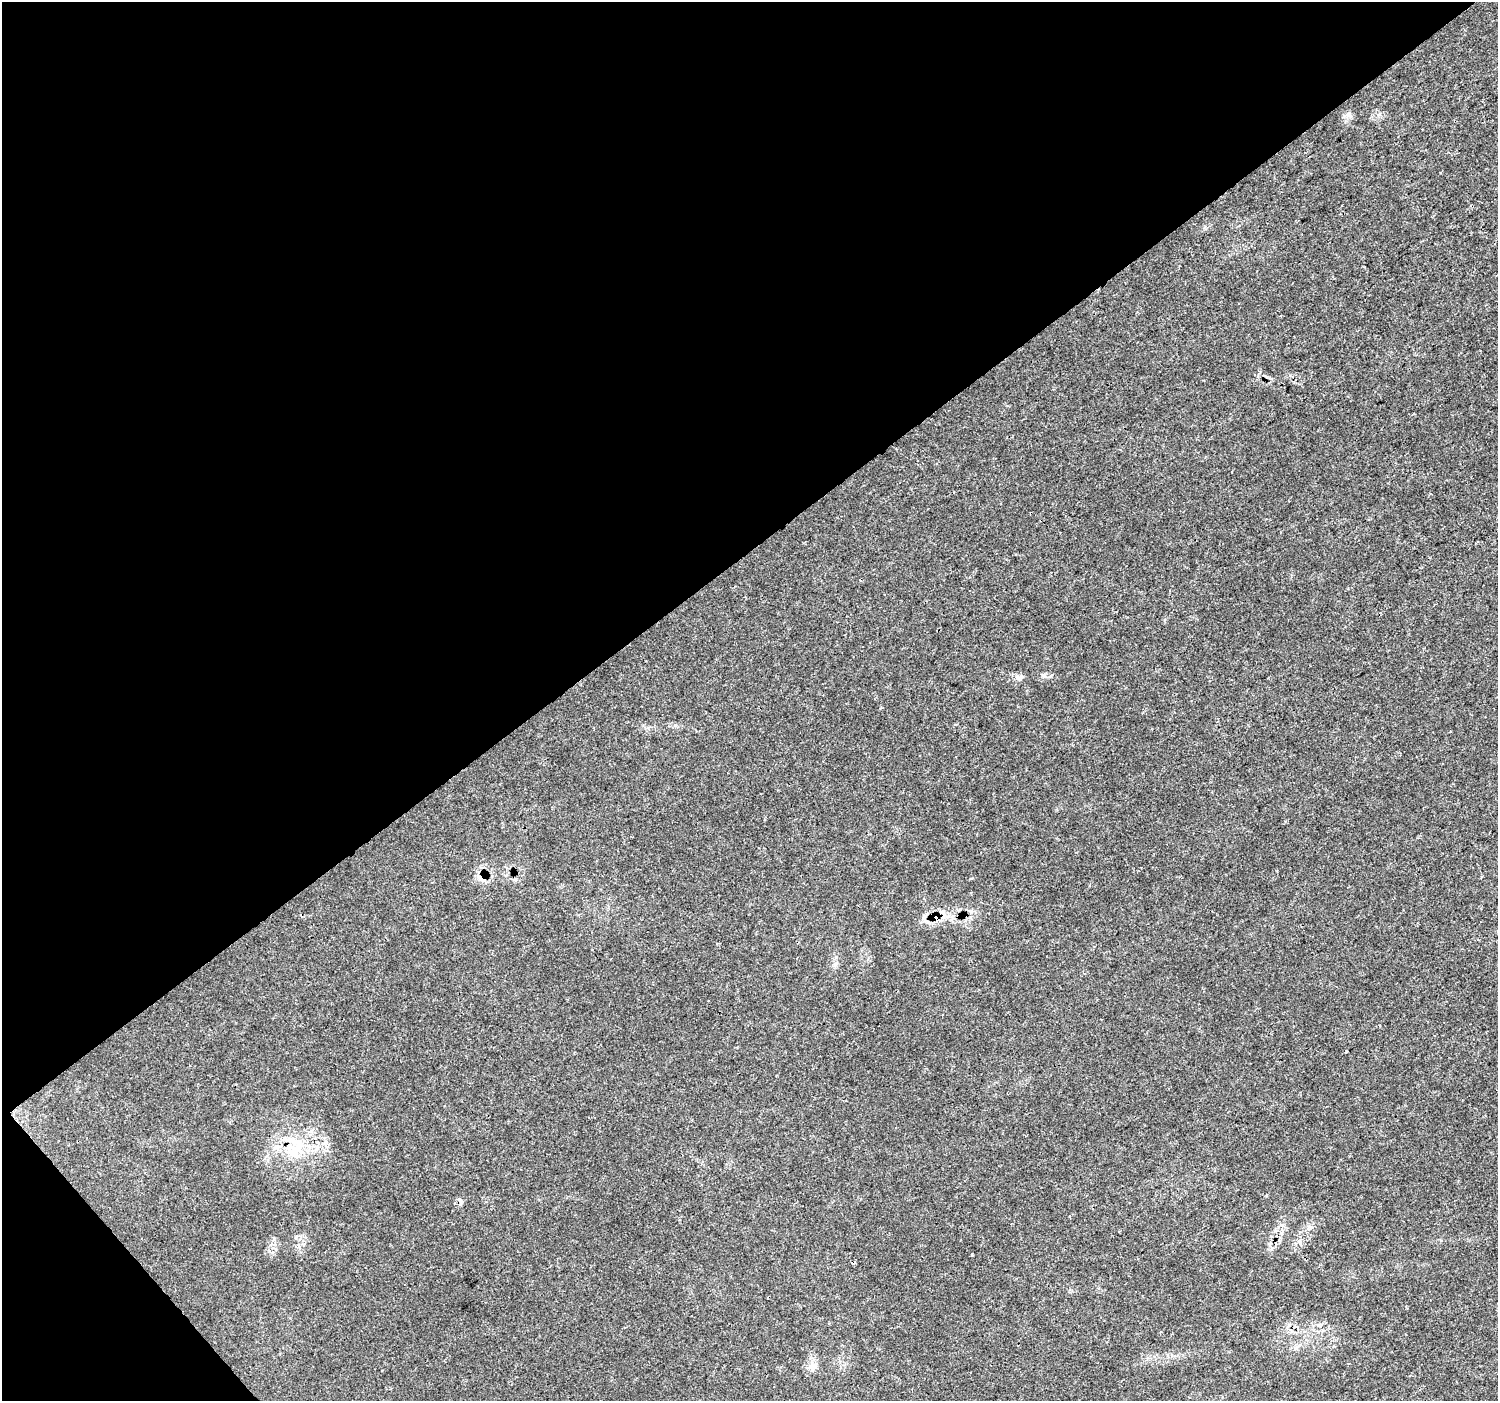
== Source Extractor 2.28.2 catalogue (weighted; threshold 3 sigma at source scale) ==
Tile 5 of 4 x 4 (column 1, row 2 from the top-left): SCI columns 8-1503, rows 3005-4403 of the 5995 x 5943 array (HDU 1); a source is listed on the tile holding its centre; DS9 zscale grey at full resolution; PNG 1500 x 1403 px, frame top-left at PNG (2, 2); no overlay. Shown black and unused: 41% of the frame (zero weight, under 3 of 4 exposures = <1% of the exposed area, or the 3 px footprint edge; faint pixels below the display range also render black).
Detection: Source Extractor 2.28.2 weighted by HDU 2 'WHT'; one run over the whole footprint, this tile lists its part. Background 0.0245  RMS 0.0021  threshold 0.0096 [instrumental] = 3 sigma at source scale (4.5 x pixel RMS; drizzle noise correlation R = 1.50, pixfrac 1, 0.0396/0.0396 arcsec/px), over >= 5 px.
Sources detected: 9; all 9 listed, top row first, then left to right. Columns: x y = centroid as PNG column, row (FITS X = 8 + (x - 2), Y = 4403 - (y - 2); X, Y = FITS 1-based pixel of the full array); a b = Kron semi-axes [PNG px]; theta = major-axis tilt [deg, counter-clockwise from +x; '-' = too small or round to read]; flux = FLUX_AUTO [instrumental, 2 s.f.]
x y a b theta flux
1019 678 9 6 11 0.76
481 878 9 8 - 1.3
935 917 9 8 - 2.5
924 918 12 6 87 0.84
1346 1052 3 3 - 0.26
294 1151 26 22 59 8.2
460 1201 9 5 -64 0.54
1300 1242 7 4 -89 0.47
812 1367 13 8 -7 1.2
Overlapping masked pixels (flux is a lower limit): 4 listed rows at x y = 481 878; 935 917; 294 1151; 460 1201